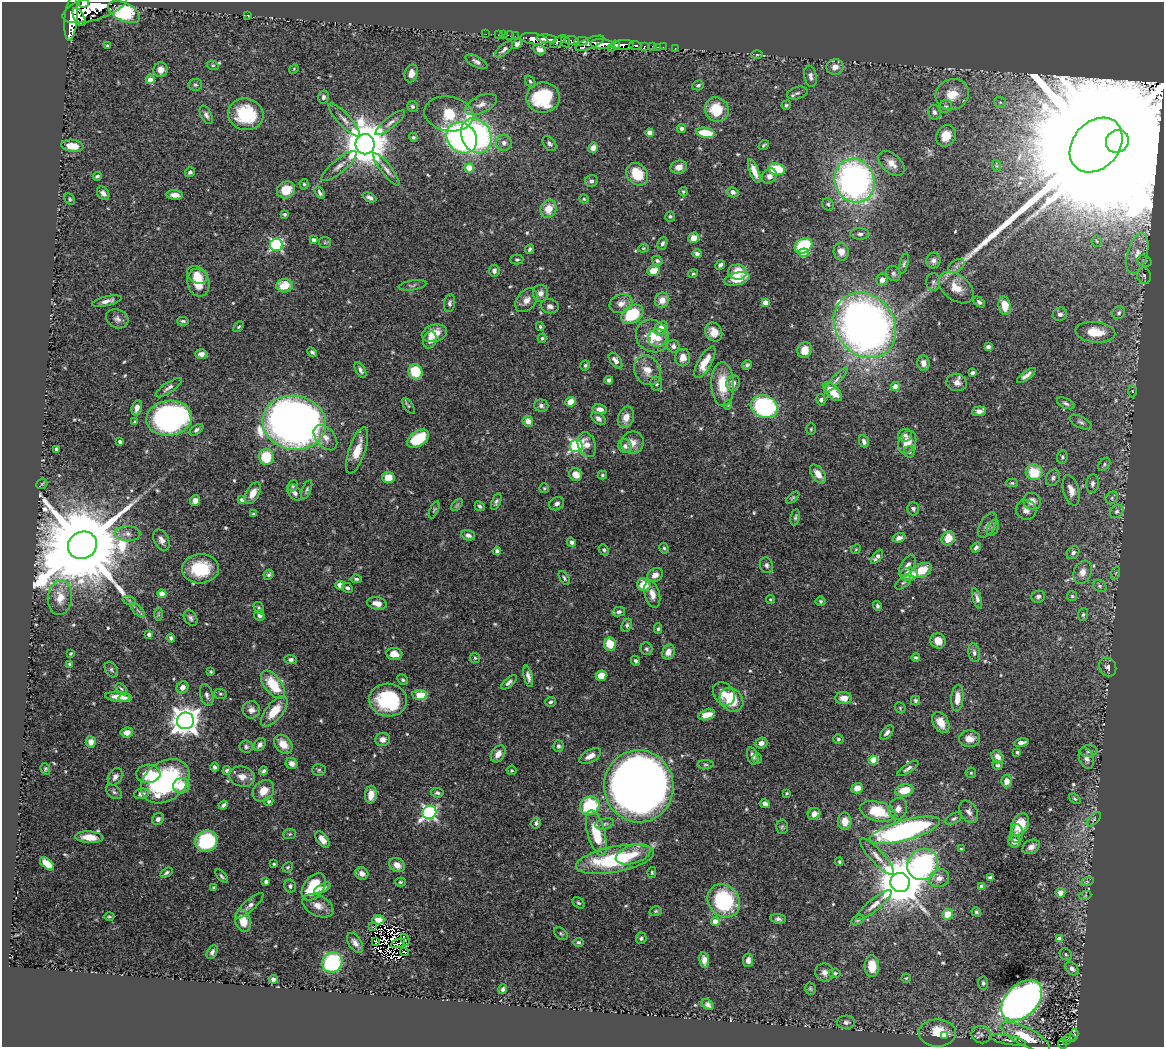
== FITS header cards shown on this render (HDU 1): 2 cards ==
NAXIS1  =                 1162
NAXIS2  =                 1045

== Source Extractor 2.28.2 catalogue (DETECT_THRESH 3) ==
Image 1162 x 1045 px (HDU 1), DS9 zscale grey, 1 PNG px = 1 image px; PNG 1166 x 1049 px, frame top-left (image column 1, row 1045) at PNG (2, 2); each listed source drawn as its Kron ellipse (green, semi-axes under 4 px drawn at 4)
Background 0.793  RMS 0.028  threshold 0.0836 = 3 sigma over >= 5 px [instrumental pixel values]
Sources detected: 585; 5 with non-positive FLUX_AUTO (blend fragments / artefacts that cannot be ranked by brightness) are neither listed nor drawn; of the other 580, the 500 brightest by FLUX_AUTO listed and drawn (80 fainter detections omitted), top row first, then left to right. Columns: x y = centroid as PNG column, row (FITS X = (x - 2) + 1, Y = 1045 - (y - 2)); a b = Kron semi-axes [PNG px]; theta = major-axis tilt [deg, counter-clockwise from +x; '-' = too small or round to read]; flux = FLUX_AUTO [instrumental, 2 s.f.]
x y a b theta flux
84 3 5 3 - 590
95 7 33 12 18 6000
124 12 17 9 -27 200
247 15 3 2 - 36
79 17 10 5 -63 640
71 18 22 6 84 3200
486 34 2 2 - 9
498 35 2 2 - 5.3
504 35 2 2 - 8.1
509 36 5 2 - 8.6
515 36 2 2 - 6.1
534 39 14 5 -7 900
547 39 10 3 -6 1200
572 40 7 4 -5 440
581 41 7 4 4 290
558 42 9 4 36 370
565 42 6 3 -63 130
590 43 15 5 22 710
517 44 6 4 50 7.3
602 44 12 5 -3 1800
616 45 4 3 - 470
624 45 10 5 2 1000
635 45 6 3 -3 140
108 46 3 3 - 3.5
653 46 4 3 - 42
644 47 4 3 - 170
658 47 3 2 - 15
663 47 2 2 - 7.9
611 48 3 2 - 150
675 48 3 2 - 9.4
504 49 11 5 41 6.4
540 49 7 5 -26 9.9
757 55 6 4 1 2.5
476 62 12 5 -27 6.8
213 65 6 4 -19 2.9
835 67 9 7 14 13
294 69 5 4 - 2.3
161 70 7 7 - 12
411 73 9 6 75 12
810 76 11 6 -79 7.8
150 80 4 4 - 23
530 81 6 4 -52 3
195 85 7 6 - 3.9
698 85 6 5 - 3.8
797 93 10 6 15 5.8
952 94 17 15 23 37
323 97 6 5 - 5.9
543 98 16 15 - 110
1000 102 6 5 - 4.1
481 104 17 8 26 14
786 105 5 4 - 3.2
412 106 5 5 - 5.3
945 106 7 6 - 5.3
717 110 12 11 - 59
934 112 7 6 - 6.7
246 114 18 15 -14 120
449 114 25 17 -10 120
206 115 10 5 -63 5.9
344 120 22 6 -47 13
390 123 18 5 39 10
681 128 4 4 - 4.8
650 133 4 4 - 29
705 133 9 5 -9 50
476 136 18 14 -64 390
946 136 11 9 57 25
413 137 4 4 - 2.9
462 138 16 14 -49 540
1117 141 12 11 - 95000
504 143 8 7 - 9.2
365 144 10 9 - 8200
549 144 8 5 -53 5
764 145 6 3 39 2.8
1096 145 30 23 49 260000
72 146 11 6 -8 31
593 148 5 5 - 11
891 163 15 9 -43 18
339 166 22 6 39 14
997 166 6 4 -71 2.6
679 167 8 6 16 13
469 168 4 4 - 62
386 169 20 5 -52 11
776 169 8 6 -11 88
754 171 12 4 -68 17
190 172 5 4 - 5.3
637 174 12 10 -48 58
97 176 4 3 - 4.1
769 176 8 6 46 8.9
591 181 6 6 - 6.4
854 181 22 19 -69 670
304 184 5 4 - 2.8
286 190 9 8 - 40
683 192 5 4 - 2.3
733 192 6 5 - 9.9
103 193 7 5 -53 7.6
320 193 7 4 -58 4.5
175 195 8 4 -4 12
369 197 7 4 -24 6.3
70 199 6 4 -63 3.2
584 199 4 4 - 2.3
828 204 6 5 - 3.5
549 209 9 8 - 28
285 214 4 4 - 3.4
670 216 5 5 - 3
860 234 9 5 -2 6.5
694 238 5 5 - 20
314 240 4 4 - 7
1097 241 5 5 - 3
325 242 6 5 - 3.1
662 243 6 4 67 4.5
276 245 6 6 - 320
804 246 9 7 30 140
643 248 5 4 - 2.5
530 249 5 3 - 4.1
841 252 9 7 -85 18
804 253 5 4 - 44
1137 253 21 10 74 30
697 254 4 4 - 9.3
517 260 6 5 - 3.4
657 261 5 4 - 4.2
933 261 8 7 - 7.1
1144 261 7 5 -20 4.1
904 264 10 4 74 3.8
720 265 5 3 - 5.6
956 266 9 6 36 6
494 271 6 5 - 6.6
653 271 6 5 - 28
737 272 9 7 -2 37
893 273 8 7 - 5.6
693 274 5 4 - 2.4
197 275 11 8 -29 16
1144 276 8 7 - 6.2
737 279 13 6 13 39
882 280 6 6 - 11
933 282 9 7 -90 5.4
198 283 14 11 -73 34
412 285 14 5 9 4.8
285 286 8 6 3 40
956 288 20 12 -38 33
540 293 8 7 - 11
526 300 13 9 50 15
662 300 8 7 - 17
107 301 15 5 13 11
979 302 6 4 -44 4.5
450 303 9 5 81 5.7
765 303 4 4 - 26
621 304 12 9 24 15
550 306 9 7 -10 8.9
1005 306 9 6 -80 38
1119 313 7 6 - 4.7
632 314 12 8 32 100
1060 314 7 6 - 7
117 319 11 9 -25 8.6
183 321 6 4 -7 3.5
865 325 34 29 -52 1500
540 326 4 3 - 2.6
239 327 6 4 46 2.9
661 328 7 5 44 18
714 332 10 8 -60 18
1095 332 20 10 -6 46
434 333 13 8 16 29
652 336 17 15 -40 42
542 338 5 4 - 3
658 338 9 9 - 19
430 340 9 6 70 12
673 346 6 6 - 6.3
988 347 4 4 - 5.9
805 350 8 7 - 27
312 352 5 3 - 4
201 354 6 4 0 7.1
683 358 8 7 - 16
615 361 9 5 -53 10
705 362 18 6 60 32
923 363 8 6 -84 10
585 365 5 4 - 3.6
747 365 5 4 - 4.2
360 370 9 4 -60 6.4
647 370 15 12 -59 25
415 372 8 7 - 73
972 373 4 4 - 7.1
1026 375 11 4 37 8.3
609 380 4 4 - 5.9
836 380 17 4 47 8.1
957 382 10 8 -13 12
656 383 7 6 - 4.5
733 383 8 6 72 9.3
723 384 22 11 -87 51
895 386 4 4 - 25
169 388 15 5 34 7.8
1132 391 6 4 -88 2.4
833 392 12 6 -46 43
821 400 5 4 - 4.2
570 402 5 4 - 26
1066 403 9 5 -24 5
728 405 5 3 - 2.3
408 406 9 4 -55 3.4
541 406 7 6 - 6.6
764 407 14 11 -20 260
137 408 8 5 72 12
600 409 7 5 -8 10
979 411 7 5 6 9.9
626 417 11 8 72 18
169 418 23 17 7 510
598 419 8 5 -39 7.4
528 421 5 5 - 15
135 422 4 3 - 3
1081 422 12 6 -26 6.2
294 423 32 27 -8 1600
811 429 6 5 - 2.7
196 430 8 4 34 5.1
905 435 7 6 - 6.1
325 438 14 9 -49 17
418 439 12 7 32 82
864 441 6 5 - 6.4
120 442 3 3 - 3.8
907 442 12 8 70 33
633 443 11 11 - 17
587 445 13 8 -72 17
576 446 6 6 - 420
625 446 7 6 - 7.1
57 449 4 4 - 12
357 450 24 8 71 34
909 452 5 5 - 3.8
266 457 8 7 - 76
1062 457 7 5 81 3.8
1104 464 7 5 53 3.8
1034 472 8 8 - 54
818 474 11 6 -54 18
576 475 7 6 - 19
602 475 4 4 - 3
388 477 6 5 - 30
1053 478 9 6 64 5.8
1012 483 6 4 1 2.8
42 484 6 4 42 2.4
1092 484 9 6 83 7.7
293 486 6 5 - 3.4
544 488 5 5 - 2.5
307 490 10 4 67 4
1071 490 15 8 -74 16
253 493 12 6 61 18
295 493 9 6 -56 6.6
793 498 8 4 41 3.1
1112 498 7 5 49 4.3
242 500 4 4 - 5.9
195 501 5 5 - 10
1032 501 9 8 - 17
496 502 9 4 68 4.5
557 504 8 6 33 6.2
457 505 7 4 45 2.7
480 506 5 4 - 4.2
913 509 7 6 - 4.5
434 510 9 3 66 2.6
1026 510 10 9 - 14
1117 511 7 6 - 5.1
253 514 4 3 - 2.6
795 517 8 4 78 3.7
987 525 14 7 59 10
993 528 8 5 64 4.7
128 534 13 7 -2 12
468 535 7 5 -16 7.4
899 538 6 4 17 8.9
948 538 7 6 - 34
161 540 11 7 -63 9.5
571 542 5 4 - 5.4
82 545 15 13 28 50000
664 548 5 4 - 3.1
976 548 5 4 - 5.6
856 549 5 4 - 2.5
604 550 6 4 -69 3.2
497 551 4 4 - 4.4
1073 553 7 5 45 5.8
877 557 8 4 51 9.5
766 565 8 6 -72 5.9
907 566 12 6 57 9.9
200 569 18 14 3 84
921 570 11 7 22 43
1082 572 12 8 66 15
1116 573 7 4 71 2.9
909 574 9 6 6 38
269 575 5 5 - 3.9
655 575 8 6 34 14
564 578 8 4 -57 3.4
356 579 6 3 -6 3.7
903 583 9 5 39 3.8
340 585 4 4 - 25
644 585 7 6 - 46
1100 586 7 5 -31 4.5
347 588 5 5 - 5.3
162 594 4 4 - 33
652 594 14 7 -76 16
1072 596 5 5 - 3
60 597 18 12 83 31
1038 597 7 6 - 5.6
977 598 11 4 -73 6.5
770 599 4 4 - 2.6
129 600 7 4 -19 3.5
821 601 5 5 - 3.8
377 603 10 6 -12 15
877 606 5 4 - 3.9
259 608 6 4 -60 2.9
138 610 9 3 -45 4.4
619 612 6 4 14 5.8
158 614 7 4 89 3
1083 614 6 5 - 4.2
259 616 5 5 - 5.5
190 618 8 6 -55 5.5
627 625 7 5 64 4.5
658 629 5 4 - 3.6
149 634 4 3 - 7.1
171 638 4 3 - 4
938 641 8 7 - 18
610 644 6 6 - 43
646 649 6 6 - 3.7
668 652 8 6 69 15
71 653 3 3 - 2.3
974 653 9 5 -79 6.4
394 654 8 6 -6 19
475 658 5 5 - 2.7
916 658 4 3 - 3.6
291 660 6 4 -2 5
635 661 5 4 - 4.1
69 664 4 4 - 2.8
1108 667 10 8 -59 8.6
111 670 8 5 -60 3.8
211 672 3 3 - 2.4
528 676 11 4 -76 8.3
601 676 5 5 - 29
403 680 6 4 -45 3.7
509 682 9 4 42 6.3
273 684 16 8 -52 66
182 687 6 5 - 11
121 689 6 4 -41 2.8
220 694 6 5 - 2.8
724 694 12 10 -51 18
207 695 11 6 -74 7.3
420 695 7 5 -5 54
118 697 13 5 -5 17
125 698 6 3 6 5.1
844 698 8 6 -1 18
957 698 13 6 87 21
388 700 19 16 -7 150
731 700 13 10 -41 79
915 701 5 4 - 4.1
550 702 5 5 - 4
900 708 6 5 - 2.5
251 710 8 8 - 10
274 711 18 8 50 42
706 715 8 5 15 26
185 721 8 8 - 2800
941 722 11 7 -61 22
127 732 6 5 - 12
887 733 8 5 48 6.2
838 739 5 4 - 3.4
969 739 10 8 1 17
383 740 7 6 - 11
91 742 6 5 - 11
761 743 6 5 - 9.2
1021 743 7 4 11 8
283 744 10 7 -47 24
260 745 7 5 55 8.4
558 746 6 5 - 5.1
246 747 7 6 - 4.6
1089 751 8 5 2 5.6
1017 752 4 3 - 4.4
498 754 9 6 57 14
590 756 12 6 28 15
753 756 9 5 -72 7.3
998 757 7 5 -57 16
757 758 5 4 - 3.3
1086 758 11 7 -68 11
873 760 4 4 - 74
291 764 6 5 - 9.8
705 765 8 4 0 3.5
998 765 5 4 - 4.1
215 767 4 4 - 5.2
908 768 12 4 34 6.6
45 769 6 4 -71 2.7
227 770 4 4 - 4.1
319 770 7 6 - 3.3
512 770 5 5 - 3.4
263 771 4 4 - 3.8
971 773 5 5 - 2.6
148 774 12 9 2 43
115 777 9 6 58 8.1
242 777 13 10 -15 16
165 781 26 19 36 290
1006 781 6 5 - 16
181 786 8 7 - 33
639 786 36 34 -82 2700
857 788 6 5 - 20
904 790 9 6 11 42
263 791 12 9 46 23
114 792 9 6 -39 4.7
437 793 6 4 -6 4.4
787 793 3 3 - 2.4
141 794 7 5 11 11
371 795 9 6 83 21
1075 799 6 3 -41 2.8
269 801 5 4 - 3.5
765 804 5 4 - 11
223 805 5 4 - 4.8
590 806 10 9 - 120
898 809 11 9 73 14
878 811 18 10 -14 78
429 812 7 6 - 430
969 812 12 8 -59 10
814 814 6 6 - 14
158 819 6 5 - 6.8
954 819 9 5 31 4.7
1094 819 9 4 45 4
845 821 8 7 - 22
536 823 5 4 - 5.9
605 824 9 5 13 5
1020 825 12 8 63 41
782 827 7 6 - 3.7
905 830 36 10 16 530
596 833 23 9 -75 71
290 834 6 5 - 3
1017 834 9 6 86 6
89 837 14 6 -3 24
322 839 9 5 -53 15
206 841 11 10 - 130
1014 841 6 6 - 10
1031 847 9 6 28 8.8
961 849 4 3 - 2.6
633 854 18 9 17 29
877 856 24 6 -47 17
615 859 39 13 11 190
839 862 4 3 - 2.7
47 864 8 4 -42 39
274 864 3 3 - 3
397 865 8 6 -34 18
923 865 16 15 - 360
288 867 5 4 - 2.7
652 872 5 4 - 2.7
166 873 7 4 29 4.3
362 873 7 6 - 13
222 876 8 4 -49 3.8
939 878 10 8 24 15
990 878 4 3 - 5.6
266 882 4 3 - 9.3
400 882 5 4 - 2.8
900 882 10 9 - 10000
1087 882 7 4 18 3
290 886 6 6 - 5.9
982 886 4 4 - 14
314 887 15 10 54 71
214 888 4 3 - 2.7
322 888 9 4 28 8.6
1060 893 5 5 - 13
1085 896 6 4 19 2.5
724 901 18 15 -50 190
578 903 7 5 -38 3.8
874 905 22 6 39 14
249 906 18 5 42 9.7
318 906 16 10 -27 19
656 911 6 5 - 2.9
976 912 5 4 - 2.8
947 914 5 5 - 36
109 917 5 4 - 2.4
778 919 7 4 -7 5.8
378 920 6 4 -1 15
858 920 7 4 27 3.7
243 921 11 7 -72 37
715 921 4 4 - 29
373 927 3 2 - 3.3
561 933 8 5 -37 4
641 938 6 5 - 4.3
1060 939 4 4 - 28
405 940 6 2 -70 7.1
376 941 3 2 - 2.3
578 942 5 4 - 3.4
355 943 11 6 -56 11
398 943 7 2 19 2.8
212 952 7 5 65 6.1
405 952 4 2 - 3.5
1066 954 6 5 - 3.8
704 960 8 5 -81 11
748 960 7 5 84 10
332 963 10 9 - 190
872 966 11 7 -89 41
1072 969 8 5 -46 6.7
824 973 9 8 - 11
835 973 6 5 - 4.3
906 978 4 4 - 2.3
273 979 4 4 - 10
983 983 6 5 - 4.5
503 989 5 4 - 5.1
810 989 6 5 - 3
1022 1000 24 16 45 1300
708 1005 6 5 - 7.1
846 1022 9 6 2 8
937 1033 19 13 0 68
981 1035 10 8 -13 11
1074 1035 6 4 82 31
945 1036 3 2 - 2.8
1025 1037 27 9 -27 67
1070 1038 5 3 - 43
1008 1040 18 4 -10 8.6
1066 1041 3 3 - 20
1062 1044 5 3 - 19
At the frame edge (FLAGS 8, measured only in part): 1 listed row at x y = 84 3
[80 fainter detections neither listed nor drawn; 5 non-positive-flux detections neither listed nor drawn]